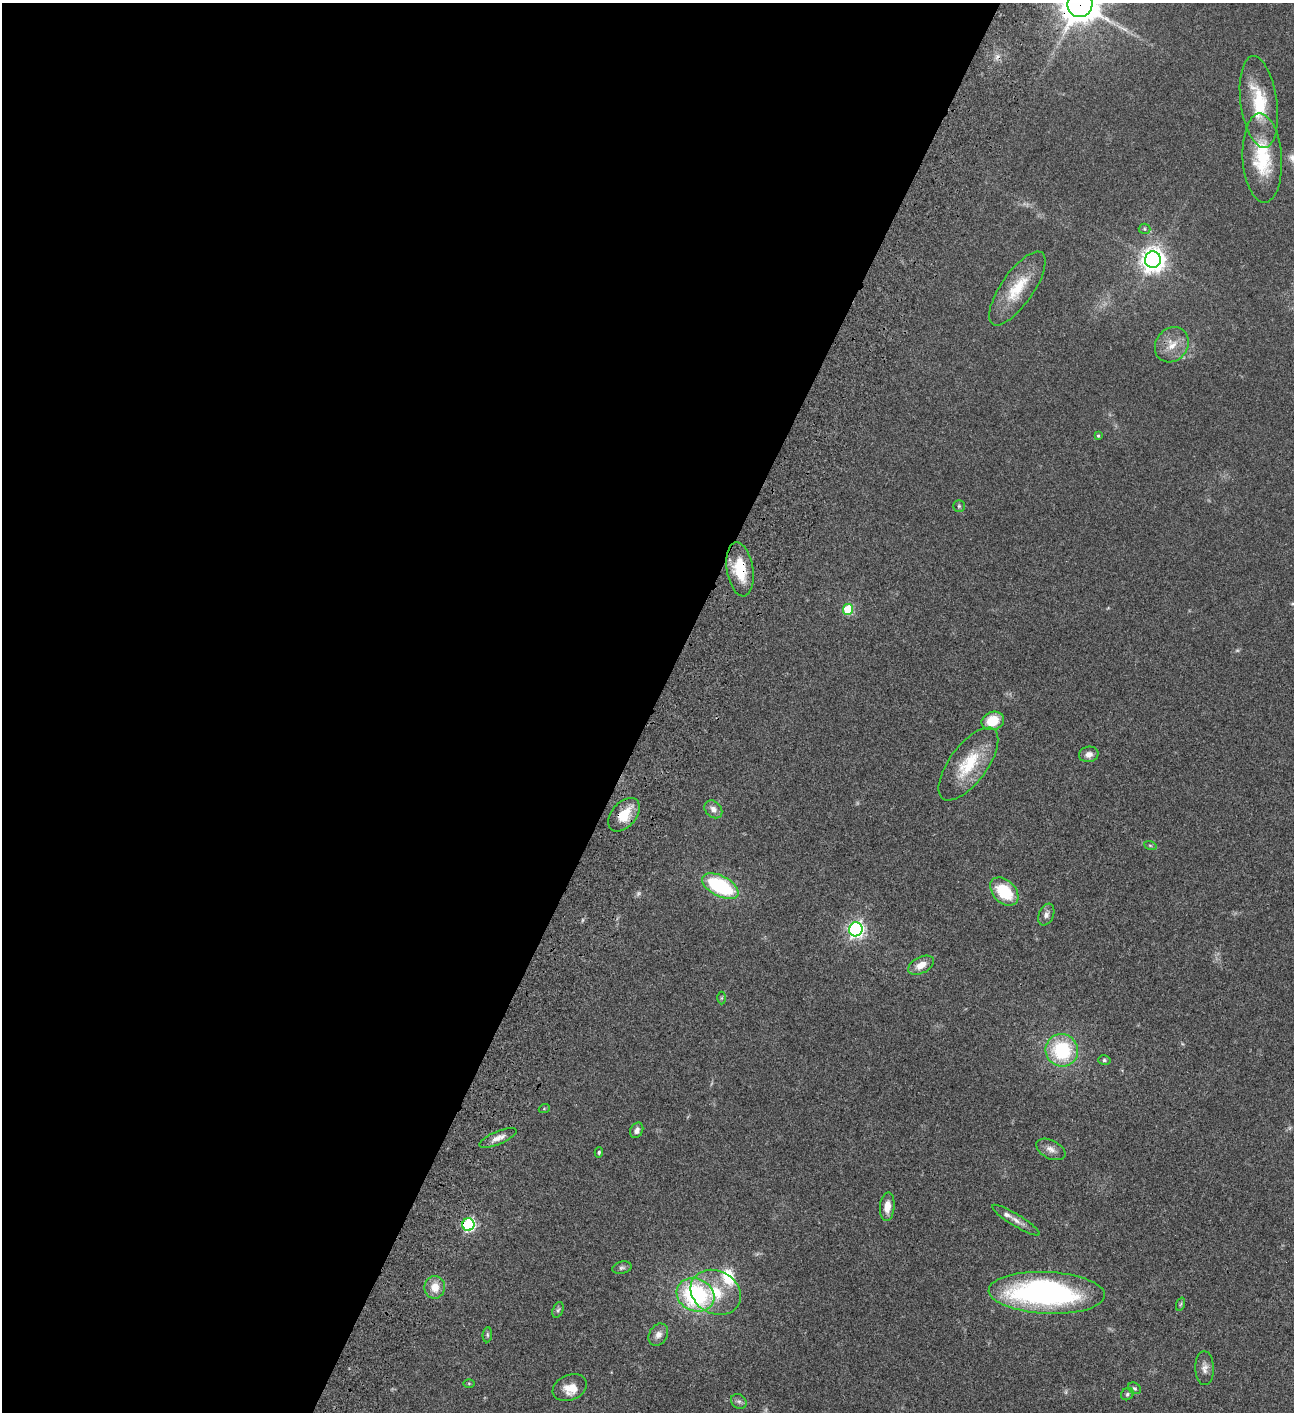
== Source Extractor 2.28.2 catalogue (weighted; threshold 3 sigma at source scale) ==
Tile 5 of 4 x 4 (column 1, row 2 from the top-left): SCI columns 506-1797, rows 3023-4432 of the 6050 x 6047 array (HDU 1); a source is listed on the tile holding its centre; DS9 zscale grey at full resolution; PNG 1296 x 1414 px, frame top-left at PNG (2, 3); each listed source drawn as its Kron ellipse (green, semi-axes under 4 px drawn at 4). Shown black and unused: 51% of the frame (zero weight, under 3 of 4 exposures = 13% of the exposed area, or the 3 px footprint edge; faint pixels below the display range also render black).
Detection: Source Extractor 2.28.2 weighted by HDU 2 'WHT'; one run over the whole footprint, this tile lists its part. Background 0.0649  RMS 0.0059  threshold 0.0264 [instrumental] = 3 sigma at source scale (4.5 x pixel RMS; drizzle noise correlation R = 1.50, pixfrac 1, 0.05/0.05 arcsec/px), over >= 5 px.
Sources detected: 56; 2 too faint to see at this stretch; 1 inside a brighter object's white glare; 1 cosmic-ray / hot-pixel residue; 1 long thin detection or spike segment (spike, bleed or trail) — neither listed nor drawn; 3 inside a brighter listed object's ellipse — not listed separately; the other 48 listed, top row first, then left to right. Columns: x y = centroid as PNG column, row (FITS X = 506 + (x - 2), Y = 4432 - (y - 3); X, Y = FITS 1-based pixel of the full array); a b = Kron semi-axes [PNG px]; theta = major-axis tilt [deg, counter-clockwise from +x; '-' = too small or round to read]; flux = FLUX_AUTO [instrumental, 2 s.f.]
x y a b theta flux
1080 4 12 12 - 1200
1259 102 46 18 -82 26
1262 158 45 19 -87 30
1145 229 6 5 - 0.88
1153 260 8 8 - 470
1017 288 43 16 55 19
1172 345 19 16 51 8.7
1098 436 4 3 - 0.72
959 506 5 5 - 0.79
740 569 27 13 -81 17
848 609 5 5 - 28
993 721 11 9 19 12
1089 754 10 7 12 3
968 764 43 18 53 23
713 809 10 7 -45 3.3
624 815 19 12 49 11
1150 845 6 4 -19 0.81
720 886 20 10 -27 47
1004 891 16 11 -45 22
1046 915 11 7 67 2.5
856 929 7 6 - 170
921 965 14 8 27 5.9
722 998 6 4 89 0.67
1062 1050 16 16 - 37
1104 1060 6 5 - 0.92
544 1109 5 3 - 0.54
637 1130 8 6 63 2.4
498 1138 20 6 23 4
1051 1149 16 9 -27 3.7
599 1152 5 4 - 0.86
887 1207 14 7 85 5.8
1016 1220 28 6 -32 4
468 1225 6 6 - 79
622 1268 10 6 14 1.3
435 1287 11 10 - 6.7
716 1292 26 21 -28 20
1047 1293 58 21 -3 150
695 1295 19 16 -23 69
1181 1304 7 4 70 0.89
558 1310 8 5 67 1.2
487 1335 7 5 86 0.98
658 1335 12 9 58 3.3
1205 1368 17 9 -88 3.6
469 1383 6 4 0 0.54
570 1388 18 12 23 6.4
1134 1388 7 5 -30 1
1127 1394 7 5 39 1.2
739 1401 8 7 - 1.7
Overlapping masked pixels (flux is a lower limit): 4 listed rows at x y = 1080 4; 740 569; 624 815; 468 1225
Isophote crosses this tile's border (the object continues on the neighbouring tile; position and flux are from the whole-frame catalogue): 1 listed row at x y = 1080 4